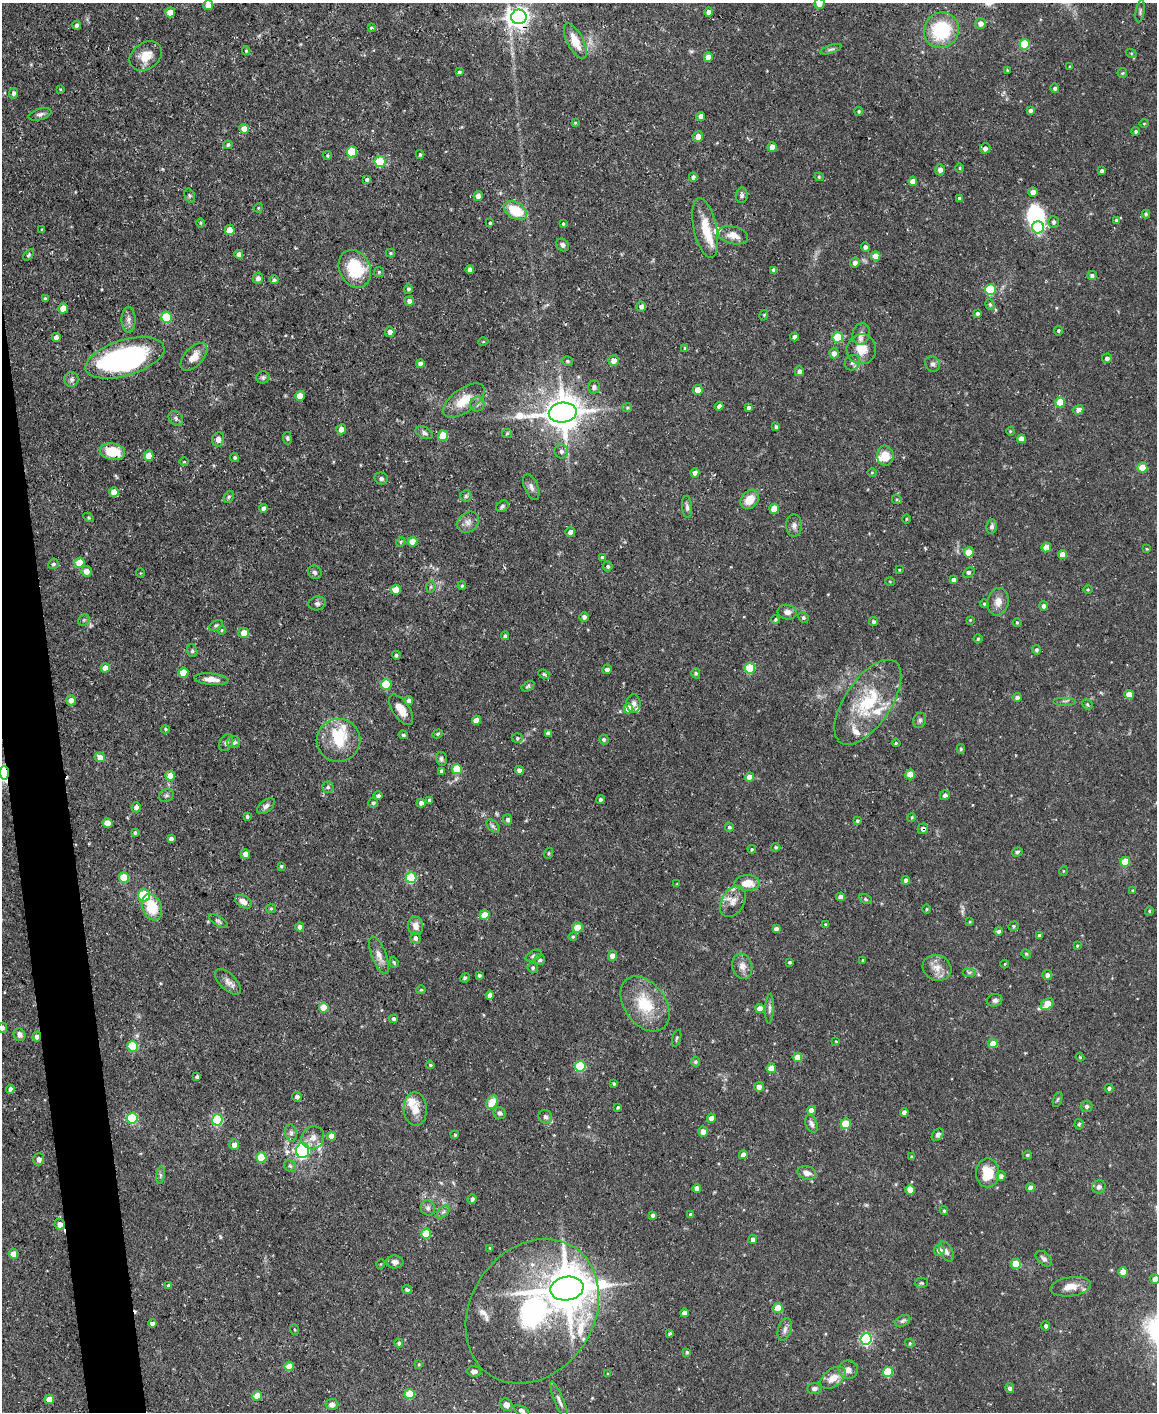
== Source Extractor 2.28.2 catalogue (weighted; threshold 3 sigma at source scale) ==
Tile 7 of 4 x 3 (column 3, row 2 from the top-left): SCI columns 2311-3465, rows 1537-2946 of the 4620 x 4591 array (HDU 1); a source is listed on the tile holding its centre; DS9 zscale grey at full resolution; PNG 1159 x 1414 px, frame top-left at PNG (2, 3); each listed source drawn as its Kron ellipse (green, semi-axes under 4 px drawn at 4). Shown black and unused: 3% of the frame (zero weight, under 3 of 5 exposures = <1% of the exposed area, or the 3 px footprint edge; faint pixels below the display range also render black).
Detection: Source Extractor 2.28.2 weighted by HDU 2 'WHT'; one run over the whole footprint, this tile lists its part. Background 0.0587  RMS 0.004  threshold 0.0182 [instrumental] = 3 sigma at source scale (4.5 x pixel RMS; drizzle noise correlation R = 1.50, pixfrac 1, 0.05/0.05 arcsec/px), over >= 5 px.
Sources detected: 450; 1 inside a brighter object's white glare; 1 cosmic-ray / hot-pixel residue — neither listed nor drawn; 16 inside a brighter listed object's ellipse — not listed separately; the other 432 listed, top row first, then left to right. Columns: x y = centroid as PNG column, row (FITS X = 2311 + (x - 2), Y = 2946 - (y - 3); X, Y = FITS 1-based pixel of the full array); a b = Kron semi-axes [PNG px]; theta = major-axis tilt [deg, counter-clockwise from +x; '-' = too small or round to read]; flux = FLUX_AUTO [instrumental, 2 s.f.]
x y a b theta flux
819 4 5 5 - 1.9
208 5 5 5 - 3.7
1140 11 11 4 80 0.79
170 12 5 4 - 5.5
709 12 4 4 - 2
519 17 7 7 - 250
981 23 5 5 - 2.8
77 25 4 3 - 1.2
371 28 4 3 - 0.57
941 30 18 17 - 26
575 41 19 8 -63 6.8
1025 44 5 5 - 18
831 49 11 4 19 0.91
246 51 4 3 - 0.46
1131 53 5 3 - 0.37
146 56 17 13 34 6.4
708 57 5 4 - 4.9
1070 67 4 3 - 0.42
1007 70 3 2 - 0.34
459 72 4 4 - 0.77
1122 73 5 5 - 0.51
1055 88 4 4 - 0.91
60 89 4 3 - 0.38
14 93 5 4 - 1.1
1030 110 4 4 - 1
859 111 4 4 - 0.53
40 114 12 5 16 1.3
701 116 4 4 - 2.2
575 123 4 3 - 0.37
1144 123 5 3 - 0.34
244 129 5 5 - 6
1136 131 4 4 - 0.67
698 137 5 5 - 3.5
228 145 4 4 - 0.64
772 147 5 4 - 3.7
985 148 5 5 - 1.5
352 152 5 5 - 18
420 154 4 3 - 0.51
327 155 4 3 - 0.54
380 162 5 5 - 20
959 168 5 3 - 0.45
940 170 5 5 - 1.9
1102 171 4 3 - 0.81
693 177 4 4 - 1.3
819 177 4 4 - 0.45
367 179 4 3 - 0.88
913 181 4 4 - 3.3
1033 192 4 4 - 2.9
742 195 8 6 82 1
190 196 7 5 -73 0.8
478 196 5 4 - 1.8
959 198 4 4 - 0.75
258 208 5 4 - 0.41
515 211 12 8 -31 13
1146 214 4 4 - 0.63
1116 220 4 4 - 0.49
1053 222 6 5 - 0.98
200 223 5 3 - 0.43
490 223 3 3 - 0.51
563 224 4 3 - 0.48
1038 227 6 6 - 38
705 228 30 11 -78 9.6
42 230 3 3 - 0.47
230 230 5 5 - 7.9
733 235 15 8 -14 3.9
563 245 7 5 -47 1.1
865 247 4 4 - 1.2
391 253 4 4 - 0.52
239 254 4 4 - 1.6
29 255 6 4 54 0.62
876 256 5 4 - 4.7
855 262 5 4 - 1.8
355 269 20 15 -65 20
470 270 4 4 - 1.6
774 270 4 4 - 1.2
379 272 5 5 - 0.62
1092 275 5 4 - 1
258 278 5 5 - 1.7
274 280 4 4 - 0.85
408 289 4 4 - 0.85
990 289 5 5 - 25
45 299 4 3 - 0.68
409 301 5 5 - 1.8
990 304 5 4 - 0.59
641 307 5 4 - 1.7
63 308 5 5 - 5.8
977 313 4 4 - 0.9
764 315 5 3 - 0.4
166 317 5 5 - 20
128 320 13 7 -90 2
1058 331 5 4 - 0.61
390 332 5 4 - 1.8
861 334 11 8 72 2
56 337 4 4 - 2.2
794 337 4 4 - 1.4
838 337 5 5 - 16
483 342 5 3 - 0.33
685 348 4 4 - 0.69
861 349 15 15 - 6.4
834 353 5 5 - 2.3
194 357 17 9 47 4.6
125 358 41 18 16 100
1107 358 5 5 - 1.3
613 360 5 5 - 3.3
567 361 6 4 -16 0.68
852 363 8 7 - 1.4
420 364 4 4 - 2.2
933 364 8 7 - 1.3
799 371 5 4 - 1.5
263 377 6 6 - 0.83
71 379 7 7 - 1.4
594 387 6 6 - 1.3
698 390 5 5 - 5
300 396 5 5 - 5.1
464 401 24 12 36 8.7
1060 402 5 5 - 10
477 404 7 7 - 1.2
719 406 4 4 - 1.7
627 408 5 4 - 0.51
748 408 4 4 - 1.1
1078 410 5 4 - 2.3
563 413 14 10 5 1000
176 418 8 6 -50 1.2
776 427 4 4 - 0.85
341 429 5 5 - 2.6
1010 431 4 3 - 0.38
424 433 9 5 -28 1.2
507 433 5 4 - 0.48
443 436 5 5 - 12
287 438 6 4 -81 0.83
218 439 7 6 - 2.1
1021 439 4 4 - 3.3
561 451 7 7 - 1.4
112 452 13 8 -10 11
149 455 5 4 - 5.7
885 456 10 8 -82 6.1
235 458 4 4 - 0.67
184 462 4 3 - 0.41
1142 468 5 5 - 9.3
872 472 4 3 - 0.34
695 473 4 4 - 1.8
381 479 7 6 - 1.2
531 487 13 6 -67 1.8
114 492 5 5 - 5
466 496 6 5 - 0.77
229 497 6 4 61 0.7
750 499 10 8 52 6.4
897 499 5 4 - 0.47
502 506 6 5 - 0.86
687 507 11 5 -86 1.2
264 508 4 4 - 1.6
774 509 5 4 - 7.5
88 517 5 3 - 0.5
906 519 5 3 - 0.39
468 522 12 9 41 2.4
794 525 11 8 90 1.8
992 526 7 5 81 1.4
570 532 5 5 - 1.6
401 542 5 4 - 0.48
412 542 5 4 - 5.9
1046 547 5 4 - 4.5
1147 549 4 3 - 0.38
969 552 5 5 - 7.5
1062 554 4 4 - 4.7
602 557 4 3 - 0.63
79 563 5 5 - 10
53 564 5 5 - 0.98
608 566 5 5 - 0.9
899 570 3 2 - 0.34
86 571 5 5 - 3.6
315 572 7 6 - 1.1
140 573 5 3 - 0.31
969 573 6 4 38 0.84
954 580 4 4 - 1.8
890 582 5 3 - 0.34
462 586 4 3 - 0.5
431 587 6 4 88 0.59
1088 589 4 3 - 0.37
396 590 5 5 - 8
998 602 14 10 79 3.7
317 603 8 7 - 1.2
984 604 4 3 - 0.51
1044 606 4 4 - 1.3
787 612 9 7 -11 2.1
584 617 5 5 - 1.2
803 618 5 4 - 0.91
775 619 4 4 - 0.51
84 620 6 5 - 0.72
970 620 4 4 - 0.35
873 622 4 4 - 0.81
1017 623 4 4 - 0.47
216 625 7 4 30 0.69
222 630 4 4 - 0.42
244 633 5 5 - 4.8
505 636 4 4 - 0.72
978 639 4 3 - 0.56
1037 650 4 4 - 0.87
192 651 6 5 - 0.67
396 655 4 4 - 0.75
105 668 4 4 - 4.3
750 668 5 5 - 19
607 669 5 4 - 1.3
183 672 5 5 - 5.8
696 673 5 4 - 0.57
544 674 6 4 -23 0.59
211 679 17 5 -5 3.3
386 684 5 5 - 16
528 686 7 4 31 0.65
1129 694 4 4 - 5.4
1017 698 4 4 - 1.7
71 700 5 4 - 2.1
409 701 4 4 - 1.4
1065 701 11 2 0 0.77
868 702 49 23 56 27
633 703 9 7 -89 1.6
1087 704 5 4 - 0.63
628 708 5 4 - 5.5
401 710 17 8 -56 4.6
476 720 4 4 - 4.8
920 720 7 6 - 1
165 729 4 4 - 0.53
548 733 4 4 - 1.1
438 734 5 4 - 0.53
403 735 5 3 - 0.65
517 738 5 5 - 0.66
604 739 5 5 - 0.88
339 740 22 21 - 13
234 742 6 6 - 2
226 743 9 6 61 1.3
896 743 4 3 - 0.46
961 749 5 3 - 0.6
100 757 5 5 - 3.3
441 759 7 5 -77 0.9
457 769 5 5 - 14
519 770 4 4 - 1.6
442 771 4 3 - 1.5
4 773 7 4 -87 90
910 774 5 5 - 7.9
170 776 5 5 - 4.7
750 777 4 4 - 4.1
328 787 5 5 - 0.79
166 795 8 6 35 0.97
945 795 5 4 - 1.2
378 796 5 4 - 1.2
600 799 4 4 - 0.77
429 800 4 3 - 0.78
373 803 5 5 - 0.78
421 803 4 4 - 1.8
266 806 10 5 37 1.5
136 807 5 4 - 1.8
247 816 4 3 - 0.65
912 817 4 3 - 0.4
508 820 5 4 - 0.98
857 821 4 3 - 0.63
108 823 5 4 - 6.9
493 826 8 5 -45 0.96
729 827 4 4 - 0.77
923 829 5 5 - 1.3
135 833 4 3 - 0.67
171 839 4 4 - 1.4
775 847 5 4 - 0.58
752 849 4 4 - 0.46
1017 852 5 4 - 0.85
549 853 5 3 - 0.46
245 854 5 4 - 2.9
1125 862 5 5 - 9.9
281 866 3 3 - 0.51
1063 871 5 3 - 0.33
124 878 5 5 - 14
411 878 5 5 - 27
906 880 4 4 - 1.3
747 883 12 8 0 6.1
677 884 3 3 - 0.32
1132 890 4 3 - 0.41
144 895 6 6 - 25
840 897 4 4 - 2.3
865 899 6 4 -28 0.63
733 901 17 11 59 4
243 902 9 6 -29 2.5
152 907 13 9 -68 13
271 908 5 4 - 0.47
927 909 4 3 - 0.38
1149 911 4 4 - 0.45
484 915 5 5 - 5.3
218 921 11 4 -32 0.94
970 922 3 3 - 0.41
825 924 3 3 - 0.43
416 926 9 7 -80 2.8
1013 926 5 4 - 0.61
300 927 4 4 - 2
578 927 5 5 - 6.7
776 929 4 4 - 1.4
999 931 4 4 - 1.2
1039 935 4 4 - 0.86
573 937 4 3 - 0.54
416 938 6 5 - 1.1
1077 946 4 4 - 0.36
1026 954 5 4 - 0.52
379 955 20 7 -69 3.1
534 956 8 5 29 0.97
612 956 5 4 - 3.4
540 960 5 5 - 1
863 960 3 3 - 0.45
394 962 5 4 - 0.52
789 962 3 3 - 0.54
1005 964 4 3 - 0.31
742 966 13 10 -75 3
533 968 5 5 - 0.88
937 968 15 12 -25 4.4
969 972 7 4 0 0.76
479 975 3 3 - 0.78
1047 975 5 5 - 1.3
465 978 5 4 - 0.58
228 982 16 8 -44 2.5
421 990 5 4 - 0.47
490 995 4 4 - 2.1
995 1000 8 6 17 1.2
645 1004 30 20 -54 16
1047 1004 7 5 36 9.9
324 1007 5 5 - 9.8
760 1009 4 4 - 4.2
769 1009 15 4 88 1.2
394 1019 4 4 - 0.94
2 1028 5 5 - 1.2
19 1035 7 5 -61 1.8
37 1037 5 4 - 2.4
677 1038 9 3 74 0.56
836 1041 4 3 - 0.37
993 1044 5 4 - 5.8
133 1046 5 5 - 19
797 1057 5 4 - 5.7
1080 1057 4 4 - 0.39
695 1062 5 4 - 0.76
430 1065 4 4 - 0.49
580 1066 5 5 - 29
771 1068 5 4 - 6.2
197 1077 4 3 - 0.86
614 1084 4 3 - 0.63
759 1087 5 5 - 2.1
1109 1088 4 4 - 1
10 1089 4 4 - 1.1
297 1097 5 4 - 1.3
1057 1099 8 3 71 0.56
492 1102 7 5 59 7.8
1087 1106 6 5 - 1.1
618 1107 3 3 - 0.54
415 1109 17 11 -86 5.2
812 1110 4 4 - 4.1
904 1112 4 4 - 1.8
500 1113 6 6 - 1
545 1117 7 6 - 1.3
132 1118 5 5 - 29
711 1118 4 4 - 3.5
217 1120 5 5 - 37
811 1124 9 5 -67 1.3
846 1124 5 5 - 11
1079 1124 5 4 - 0.48
703 1132 5 5 - 2.6
291 1133 9 6 -79 1.2
455 1135 3 3 - 0.49
938 1135 7 5 48 1.1
331 1136 4 4 - 4.5
313 1138 12 11 - 3.3
234 1144 5 5 - 2.6
303 1150 7 6 - 62
743 1155 4 4 - 3.1
1027 1155 4 3 - 0.53
912 1157 4 3 - 0.72
261 1158 5 5 - 10
39 1159 6 5 - 1.4
290 1166 6 5 - 0.89
807 1173 9 6 -17 2.6
987 1173 14 11 89 9.8
160 1175 8 4 82 0.82
1001 1176 5 4 - 1.9
1099 1187 7 6 - 1.4
697 1188 4 4 - 2.1
1030 1188 4 4 - 2.4
910 1190 5 4 - 4.8
472 1199 5 4 - 1.2
428 1208 8 7 - 1.3
944 1211 4 3 - 0.56
443 1212 8 4 44 1
653 1215 4 4 - 1.3
691 1215 4 4 - 1
60 1224 5 5 - 3.2
426 1233 5 5 - 12
753 1239 4 4 - 1.8
490 1248 4 3 - 0.42
939 1250 5 5 - 2.9
946 1252 11 6 -61 1.5
13 1254 5 4 - 4.9
1044 1259 9 6 -42 1.5
395 1262 8 6 -5 1.8
381 1264 5 3 - 0.31
1016 1264 5 5 - 8
1123 1272 5 4 - 5.2
1155 1279 5 4 - 3.2
921 1283 6 5 - 0.62
169 1285 4 3 - 0.95
1071 1287 20 9 8 4.9
567 1289 16 12 10 1500
407 1290 5 4 - 0.92
778 1308 5 4 - 10
532 1311 76 61 56 100
684 1313 4 4 - 3.3
903 1321 8 5 27 1
152 1323 4 4 - 1.7
1046 1326 4 4 - 0.78
295 1329 5 2 - 0.39
785 1329 11 6 74 1.7
670 1333 4 3 - 0.49
866 1339 6 5 - 57
399 1343 4 4 - 0.97
910 1343 5 4 - 0.54
687 1352 4 3 - 0.71
419 1364 4 4 - 0.44
289 1366 4 4 - 6.3
848 1370 10 9 - 2.6
474 1371 7 5 -6 1.5
888 1372 5 5 - 18
608 1374 4 4 - 0.4
833 1378 14 9 37 5.5
814 1388 7 5 6 1.2
1010 1388 5 4 - 1.3
410 1394 5 5 - 13
257 1396 5 5 - 6.2
49 1399 4 4 - 5.4
559 1401 21 4 -68 1.7
332 1404 6 5 - 1.8
506 1405 6 5 - 1.9
521 1410 8 4 -25 1.1
Overlapping masked pixels (flux is a lower limit): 5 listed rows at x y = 519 17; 4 773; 923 829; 37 1037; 60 1224
Isophote crosses this tile's border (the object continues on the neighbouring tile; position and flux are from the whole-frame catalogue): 4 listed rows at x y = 819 4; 4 773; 2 1028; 1155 1279